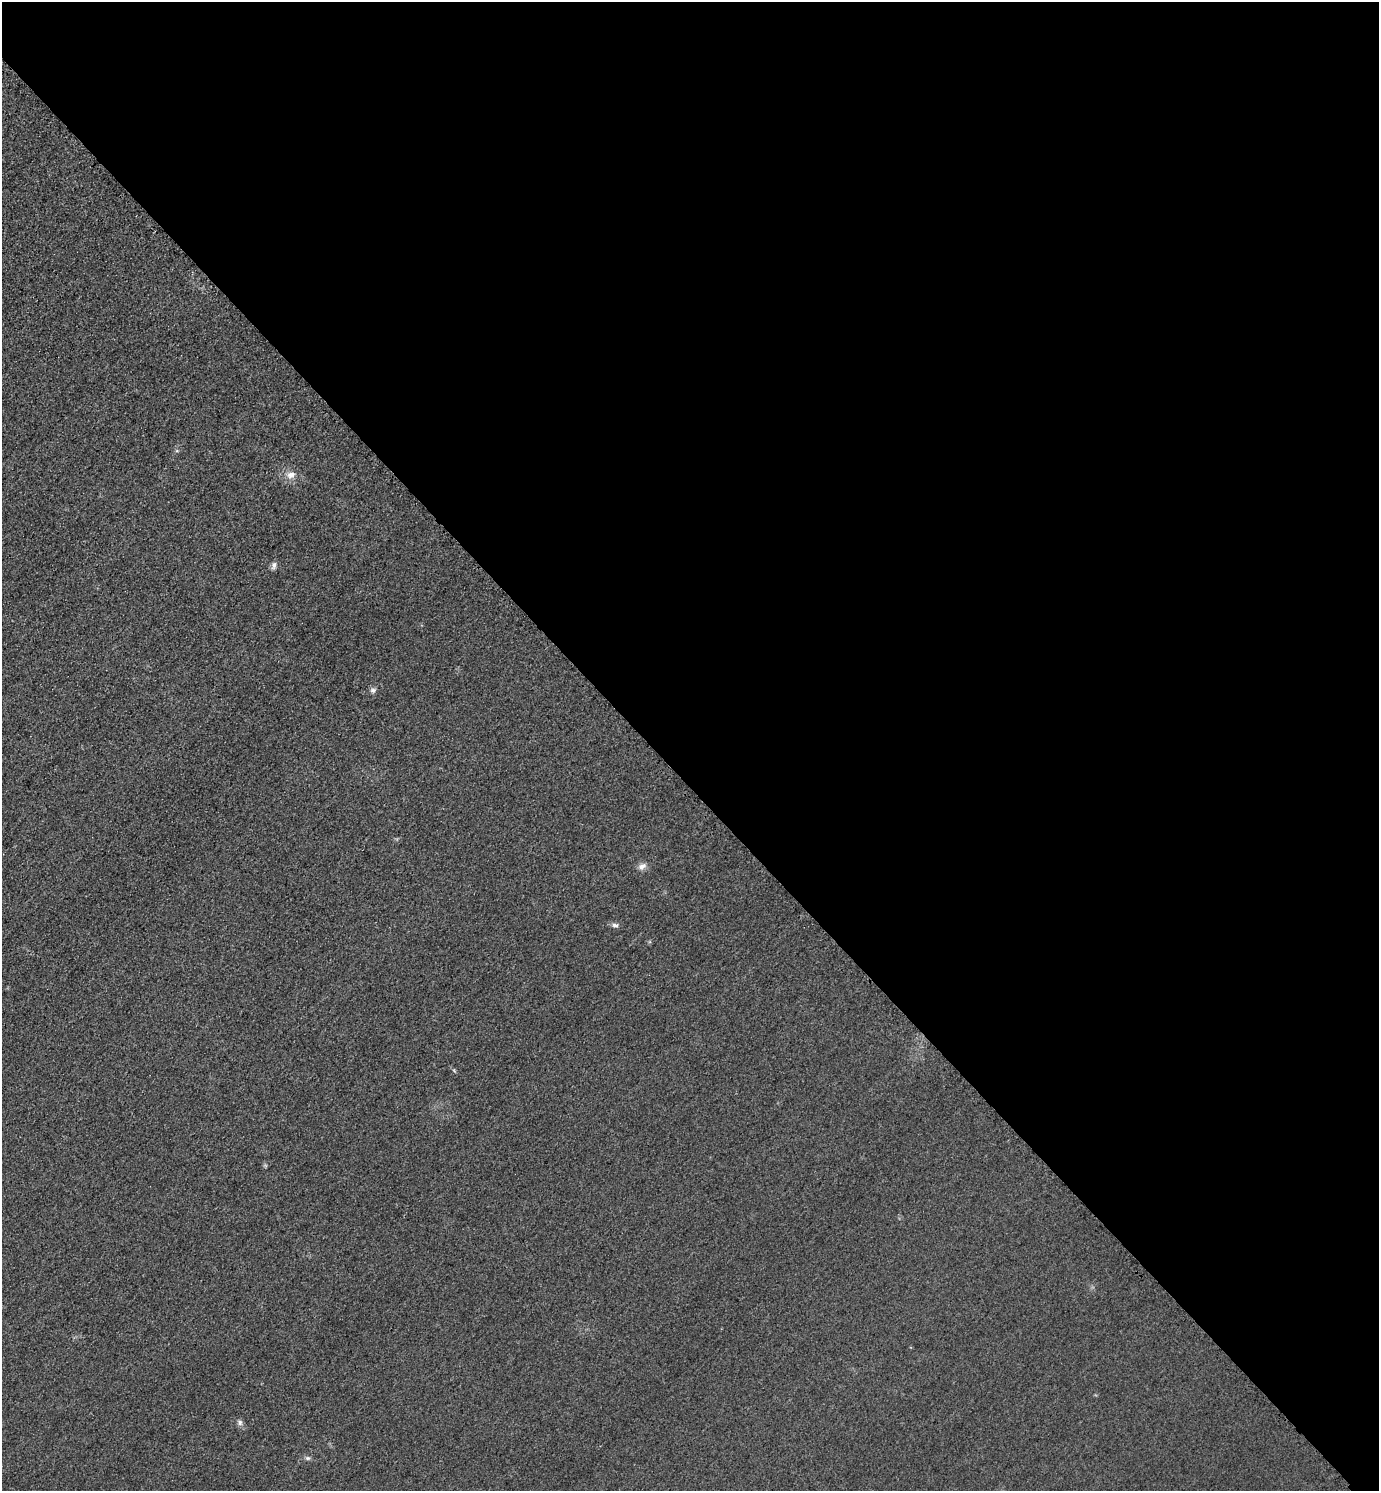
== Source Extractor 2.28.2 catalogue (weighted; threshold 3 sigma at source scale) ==
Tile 8 of 4 x 4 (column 4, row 2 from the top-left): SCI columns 4459-5835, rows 3011-4499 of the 6019 x 6019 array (HDU 1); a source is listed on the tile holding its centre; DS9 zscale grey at full resolution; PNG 1381 x 1493 px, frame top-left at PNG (2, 2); no overlay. Shown black and unused: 53% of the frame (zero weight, under 3 of 4 exposures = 3% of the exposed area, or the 3 px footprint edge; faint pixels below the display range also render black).
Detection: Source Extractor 2.28.2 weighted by HDU 2 'WHT'; one run over the whole footprint, this tile lists its part. Background 0.0756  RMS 0.017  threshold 0.0773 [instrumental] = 3 sigma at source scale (4.5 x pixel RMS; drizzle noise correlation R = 1.50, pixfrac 1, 0.05/0.05 arcsec/px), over >= 5 px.
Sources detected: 7; all 7 listed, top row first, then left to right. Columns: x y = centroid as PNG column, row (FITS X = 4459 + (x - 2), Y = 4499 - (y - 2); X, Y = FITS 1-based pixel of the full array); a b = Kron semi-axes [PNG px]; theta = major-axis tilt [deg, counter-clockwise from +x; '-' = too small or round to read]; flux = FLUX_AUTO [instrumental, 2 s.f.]
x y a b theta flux
291 475 12 9 12 12
274 565 11 5 82 5.6
373 690 8 6 -5 5
642 866 11 8 37 8.7
615 925 9 5 -1 5.1
240 1422 8 7 - 5.1
308 1458 7 5 0 3.4